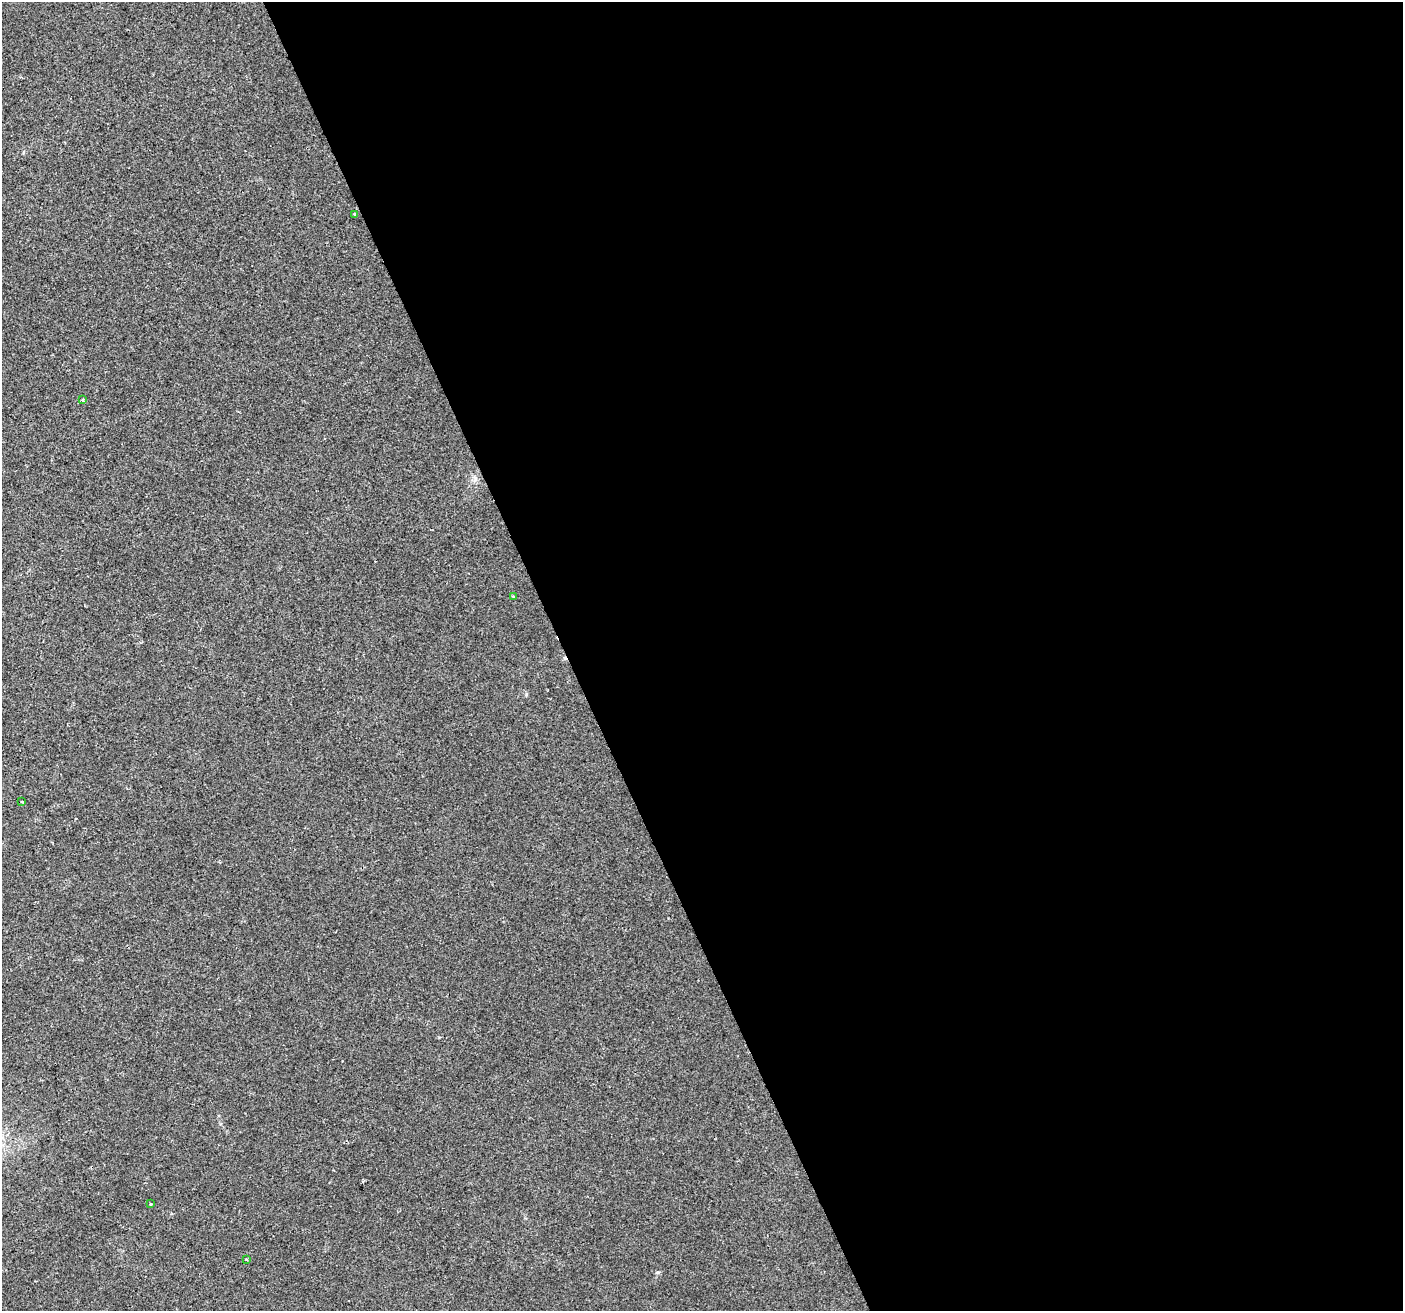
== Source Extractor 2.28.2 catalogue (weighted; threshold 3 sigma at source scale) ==
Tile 8 of 4 x 4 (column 4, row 2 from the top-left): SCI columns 4207-5607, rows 2760-4068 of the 5607 x 5461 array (HDU 1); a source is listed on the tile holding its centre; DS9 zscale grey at full resolution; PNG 1405 x 1313 px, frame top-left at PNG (2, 2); each listed source drawn as its Kron ellipse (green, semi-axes under 4 px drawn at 4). Shown black and unused: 60% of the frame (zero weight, under 2 of 3 exposures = <1% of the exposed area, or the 3 px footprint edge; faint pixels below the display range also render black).
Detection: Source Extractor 2.28.2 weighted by HDU 2 'WHT'; one run over the whole footprint, this tile lists its part. Background 0.0293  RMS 0.0063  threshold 0.0285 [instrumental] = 3 sigma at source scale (4.5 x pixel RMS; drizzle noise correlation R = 1.50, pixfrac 1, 0.0396/0.0396 arcsec/px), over >= 5 px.
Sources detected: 7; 1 cosmic-ray / hot-pixel residue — neither listed nor drawn; the other 6 listed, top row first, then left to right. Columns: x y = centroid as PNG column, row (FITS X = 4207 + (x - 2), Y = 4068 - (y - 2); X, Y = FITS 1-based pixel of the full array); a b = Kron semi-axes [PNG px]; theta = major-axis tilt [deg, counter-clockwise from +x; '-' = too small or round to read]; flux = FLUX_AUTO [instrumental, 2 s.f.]
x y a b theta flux
355 214 3 3 - 1
83 399 3 3 - 1.7
513 596 4 3 - 0.88
22 801 3 2 - 0.6
151 1204 3 3 - 3.1
246 1259 3 2 - 0.67